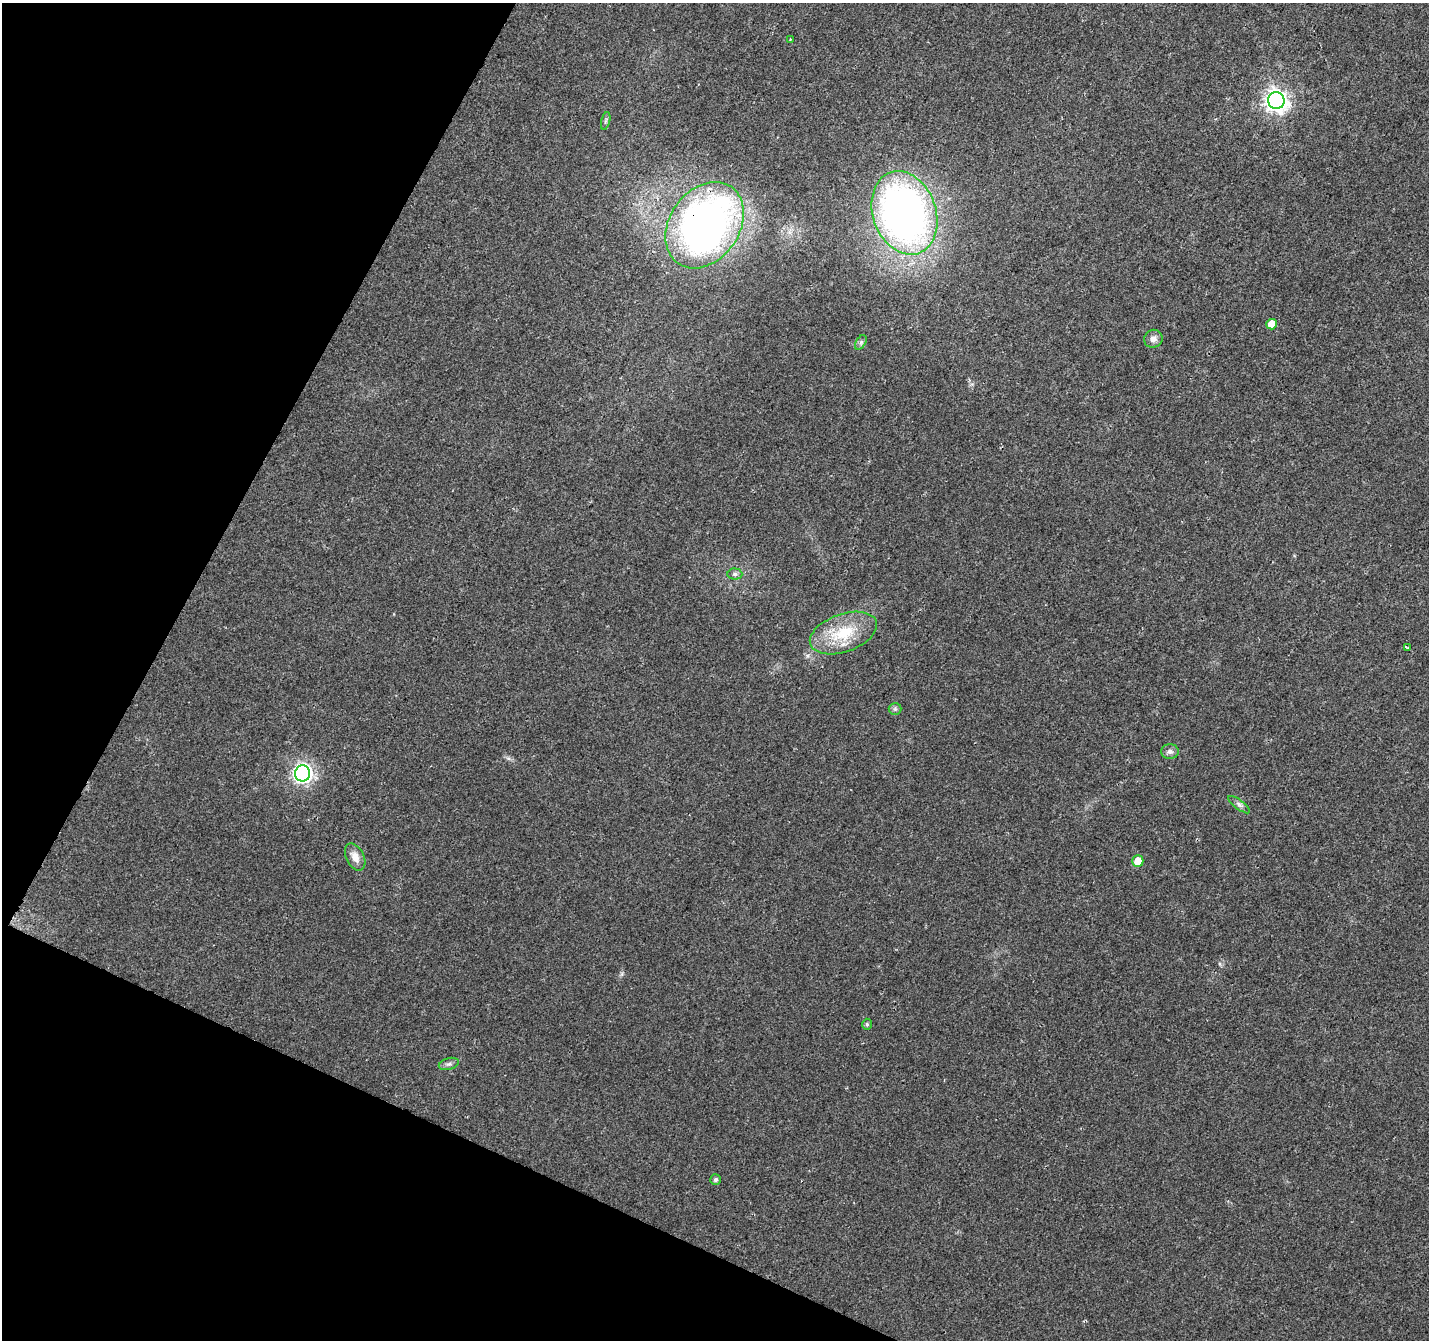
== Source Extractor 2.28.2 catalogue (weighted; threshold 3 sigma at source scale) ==
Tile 9 of 4 x 4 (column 1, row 3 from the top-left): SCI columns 1-1427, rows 1541-2878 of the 5715 x 5822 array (HDU 1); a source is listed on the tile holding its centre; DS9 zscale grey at full resolution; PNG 1431 x 1342 px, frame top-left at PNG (2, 3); each listed source drawn as its Kron ellipse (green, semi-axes under 4 px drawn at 4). Shown black and unused: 22% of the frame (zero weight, under 2 of 3 exposures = <1% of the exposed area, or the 3 px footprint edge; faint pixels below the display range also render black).
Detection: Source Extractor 2.28.2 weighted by HDU 2 'WHT'; one run over the whole footprint, this tile lists its part. Background 0.0438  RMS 0.0065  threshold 0.0293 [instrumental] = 3 sigma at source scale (4.5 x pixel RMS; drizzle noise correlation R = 1.50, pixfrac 1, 0.0396/0.0396 arcsec/px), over >= 5 px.
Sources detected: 20; all 20 listed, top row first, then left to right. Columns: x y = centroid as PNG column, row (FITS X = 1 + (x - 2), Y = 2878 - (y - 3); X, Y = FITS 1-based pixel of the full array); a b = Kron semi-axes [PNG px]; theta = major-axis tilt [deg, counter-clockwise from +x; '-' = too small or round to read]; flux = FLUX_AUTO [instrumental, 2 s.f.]
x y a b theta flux
790 39 3 2 - 0.58
1276 100 8 8 - 450
606 121 9 3 76 1.2
904 213 43 31 -71 360
705 225 47 35 55 360
1272 324 5 5 - 9.9
1153 339 9 9 - 3.7
861 342 8 5 58 1.5
735 574 7 5 -1 1.8
843 633 35 19 20 29
1408 647 4 3 - 1.6
895 709 6 6 - 1.4
1170 751 9 7 0 2.4
303 773 8 7 - 270
1239 805 13 4 -37 2.2
355 857 14 9 -63 6.5
1138 861 6 5 - 9.7
867 1024 5 4 - 1.2
449 1064 10 6 16 2.1
716 1179 5 5 - 1.6
Overlapping masked pixels (flux is a lower limit): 1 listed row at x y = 705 225